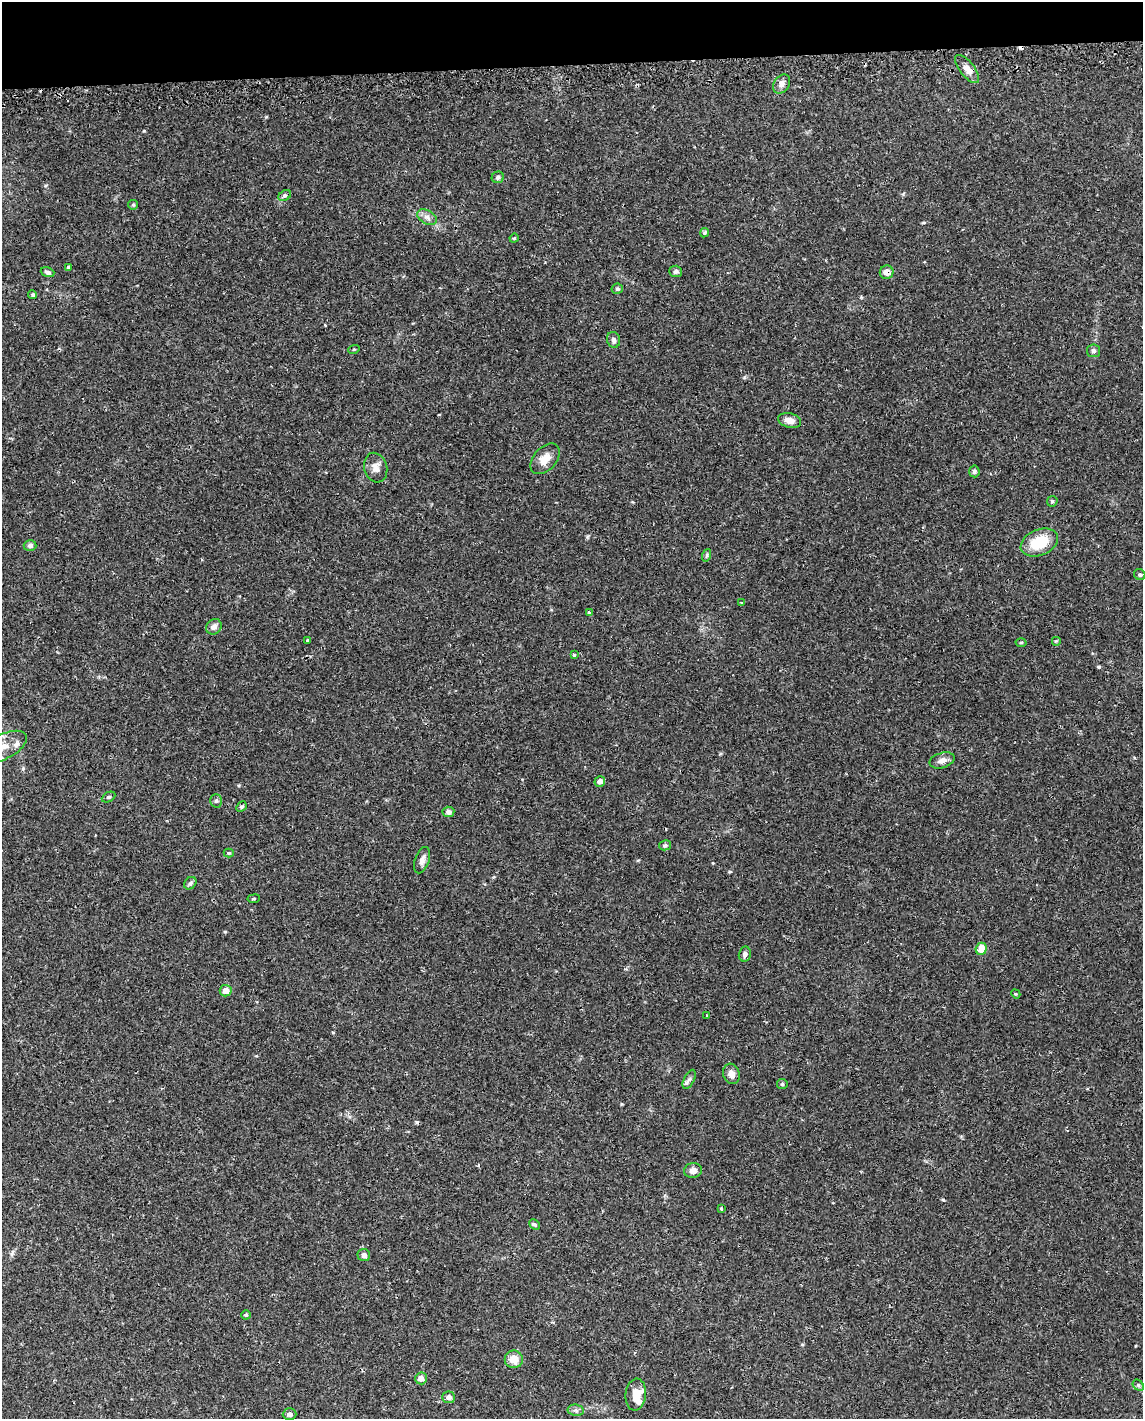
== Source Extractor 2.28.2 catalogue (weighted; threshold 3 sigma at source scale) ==
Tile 3 of 4 x 3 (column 3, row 1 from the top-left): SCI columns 2300-3440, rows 2917-4333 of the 4619 x 4388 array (HDU 1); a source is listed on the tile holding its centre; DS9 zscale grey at full resolution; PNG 1145 x 1421 px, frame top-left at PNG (2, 2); each listed source drawn as its Kron ellipse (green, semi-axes under 4 px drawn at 4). Shown black and unused: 4% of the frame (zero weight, under 2 of 3 exposures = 3% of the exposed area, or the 3 px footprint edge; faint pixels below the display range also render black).
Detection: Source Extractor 2.28.2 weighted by HDU 2 'WHT'; one run over the whole footprint, this tile lists its part. Background 0.029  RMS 0.003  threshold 0.0137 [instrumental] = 3 sigma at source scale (4.5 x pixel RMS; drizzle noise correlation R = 1.50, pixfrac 1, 0.0396/0.0396 arcsec/px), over >= 5 px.
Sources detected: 71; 4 cosmic-ray / hot-pixel residue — neither listed nor drawn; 2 inside a brighter listed object's ellipse — not listed separately; the other 65 listed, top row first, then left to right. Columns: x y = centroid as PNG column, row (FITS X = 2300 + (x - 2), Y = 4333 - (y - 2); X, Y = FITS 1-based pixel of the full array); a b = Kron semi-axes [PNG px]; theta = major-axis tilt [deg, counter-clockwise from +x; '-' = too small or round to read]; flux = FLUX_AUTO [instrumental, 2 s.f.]
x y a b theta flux
967 69 17 7 -52 2.4
782 84 10 7 54 1.6
498 177 6 5 - 0.79
285 196 7 5 34 0.55
133 205 5 4 - 0.36
427 217 10 6 -30 1.4
705 233 5 4 - 0.64
514 238 5 4 - 0.33
68 268 4 3 - 1.9
676 271 6 6 - 0.85
48 272 7 4 -19 0.84
887 272 7 6 - 2.4
617 289 6 5 - 0.49
33 295 4 4 - 0.58
613 340 8 6 -75 0.78
354 349 5 3 - 0.3
1094 351 7 6 - 0.74
790 420 12 7 -15 2.3
545 459 18 11 48 3.5
376 468 15 11 -74 2.2
974 471 6 5 - 0.77
1052 501 5 5 - 0.48
1039 543 19 13 23 9.6
30 546 6 5 - 1
707 555 6 4 72 0.48
1140 575 6 5 - 0.51
741 603 3 3 - 0.24
589 613 4 3 - 1
214 627 8 7 - 1.5
307 640 3 2 - 0.28
1056 641 5 5 - 0.37
1021 642 5 3 - 0.31
574 655 4 3 - 0.53
2 747 27 12 27 6
942 760 13 7 16 1.7
600 781 5 5 - 1.1
108 797 7 4 25 0.46
216 801 7 5 88 0.66
241 807 6 4 45 0.44
448 812 6 5 - 1
665 845 6 5 - 0.64
229 853 5 4 - 0.37
422 860 13 7 72 1.6
190 883 7 5 46 0.58
254 899 6 3 8 0.34
981 949 6 5 - 4.6
745 954 7 6 - 0.86
226 991 6 5 - 2.5
1016 994 5 3 - 0.29
707 1015 3 3 - 1
731 1074 10 8 -72 1.7
689 1079 10 5 64 0.86
782 1084 5 5 - 0.45
693 1170 9 7 11 1.7
721 1209 3 3 - 0.42
535 1225 6 4 -43 0.51
364 1255 6 6 - 1.2
246 1315 5 4 - 0.47
514 1359 9 9 - 3.5
421 1378 6 6 - 1.9
1138 1385 6 5 - 0.54
636 1395 16 10 84 4.8
449 1397 6 6 - 1.1
576 1410 8 5 -8 0.78
290 1414 7 6 - 0.92
Overlapping masked pixels (flux is a lower limit): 1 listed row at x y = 887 272
Isophote crosses this tile's border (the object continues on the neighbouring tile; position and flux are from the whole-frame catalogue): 1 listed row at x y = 2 747
Unlisted compact peaks at least as high as the median listed source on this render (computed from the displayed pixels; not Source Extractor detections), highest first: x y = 144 131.